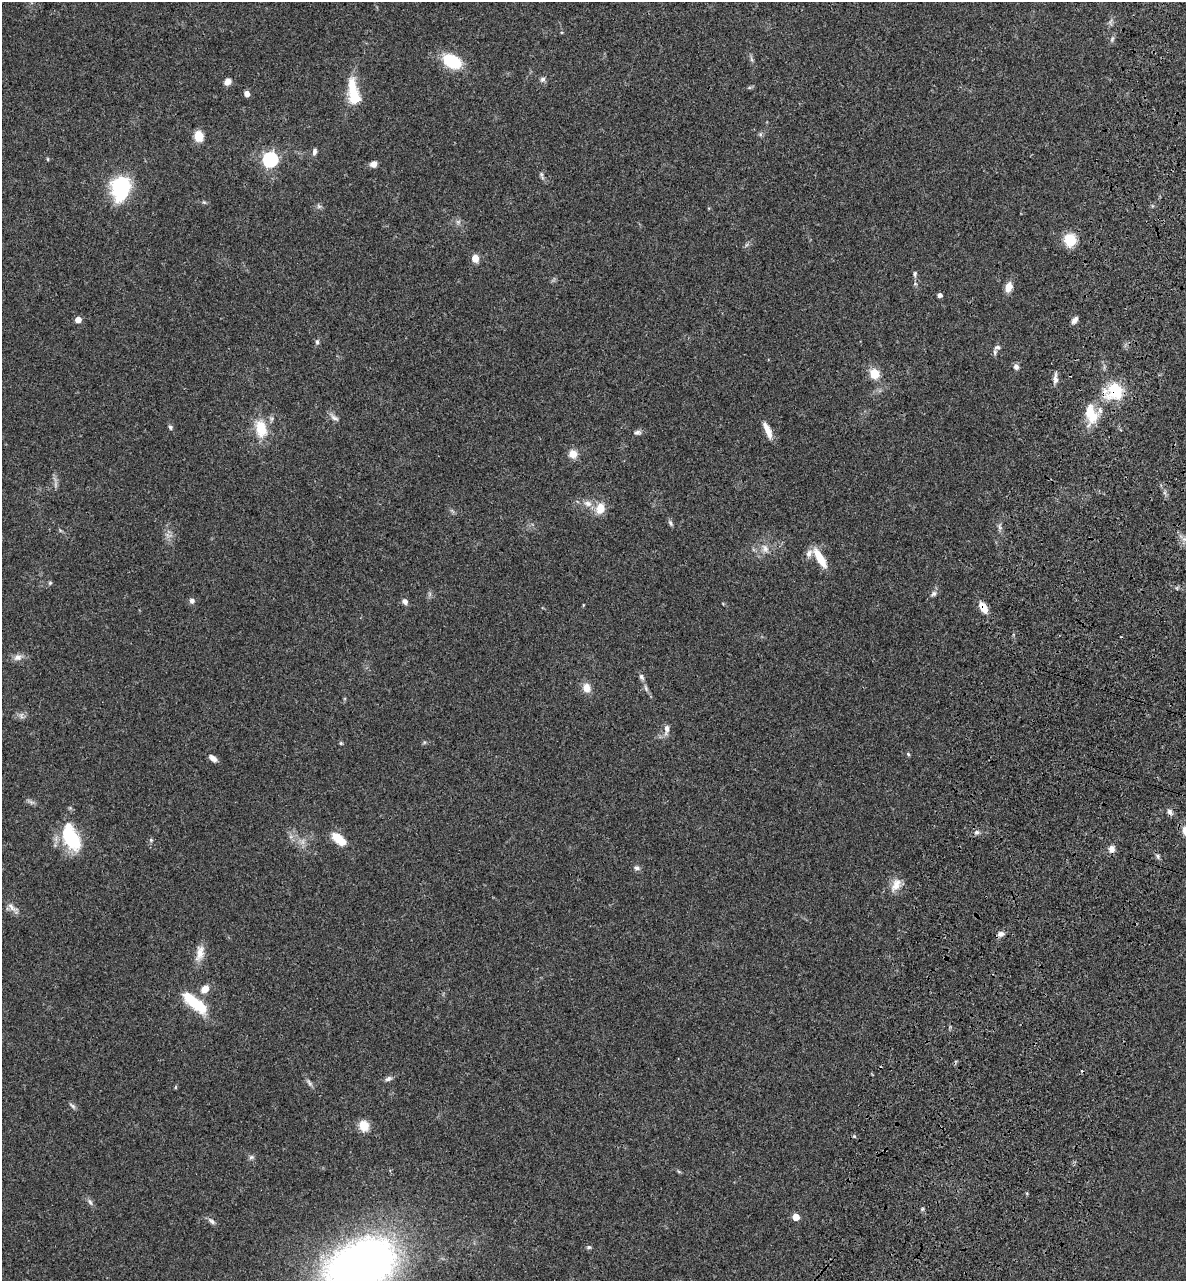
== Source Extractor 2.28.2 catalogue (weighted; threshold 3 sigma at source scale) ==
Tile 10 of 4 x 4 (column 2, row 3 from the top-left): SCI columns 1506-2689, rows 1470-2748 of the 5496 x 5492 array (HDU 1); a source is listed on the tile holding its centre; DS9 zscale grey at full resolution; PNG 1188 x 1283 px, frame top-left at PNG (2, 2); no overlay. Shown black and unused: <1% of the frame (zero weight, under 3 of 4 exposures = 13% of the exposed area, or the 3 px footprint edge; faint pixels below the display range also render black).
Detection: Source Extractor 2.28.2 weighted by HDU 2 'WHT'; one run over the whole footprint, this tile lists its part. Background 0.0647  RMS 0.0058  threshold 0.0259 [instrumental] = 3 sigma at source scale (4.5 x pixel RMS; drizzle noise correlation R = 1.50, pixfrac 1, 0.05/0.05 arcsec/px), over >= 5 px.
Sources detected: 92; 1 inside a brighter object's white glare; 1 cosmic-ray / hot-pixel residue — not listed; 3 inside a brighter listed object's ellipse — not listed separately; the other 87 listed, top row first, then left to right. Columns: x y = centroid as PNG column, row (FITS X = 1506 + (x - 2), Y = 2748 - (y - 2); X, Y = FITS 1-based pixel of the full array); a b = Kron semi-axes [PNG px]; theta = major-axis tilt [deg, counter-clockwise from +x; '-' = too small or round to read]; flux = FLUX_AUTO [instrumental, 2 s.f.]
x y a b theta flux
1112 39 8 5 65 1.2
751 59 7 4 -71 1
452 61 13 9 -29 33
542 79 7 6 - 1.5
227 82 8 6 52 3.4
352 86 26 12 -83 12
749 88 6 4 19 0.8
247 94 5 4 - 3.9
355 98 6 6 - 31
198 136 6 6 - 17
314 151 8 5 78 1.7
48 159 5 3 - 0.51
270 159 6 6 - 130
373 164 7 7 - 2.8
541 174 8 5 -62 1.2
120 189 25 18 83 41
319 206 7 5 -30 1.2
458 222 7 4 -72 1.2
1070 240 13 12 - 12
475 258 9 8 - 4.2
914 274 7 5 82 1.2
1008 287 10 7 70 5.6
940 295 4 4 - 2.2
78 320 5 4 - 5.4
1075 320 9 5 51 2.2
317 342 7 5 82 1.2
997 347 10 6 12 1.8
1016 367 7 6 - 1.9
874 374 11 10 - 8.6
1055 379 14 6 90 2.6
1114 391 20 17 20 23
1092 416 18 15 -81 12
334 418 14 6 -32 2.3
170 427 6 5 - 1.1
261 429 24 15 -76 14
768 430 20 6 -66 5.7
637 432 10 6 7 1.7
573 454 9 9 - 5.3
588 503 12 8 -17 3.9
600 508 14 11 74 7.5
670 523 8 5 -69 1.2
999 527 10 4 -76 1.5
1185 539 10 6 7 2.5
765 549 12 9 -62 3.8
820 558 24 8 -60 12
50 583 6 4 44 0.79
933 594 9 6 38 1.6
192 601 7 7 - 1.7
405 601 7 6 - 2.3
583 605 4 3 - 0.44
983 607 12 6 -59 7.2
18 657 11 9 16 3.1
641 677 9 6 -59 1.7
586 688 10 9 - 5.1
646 688 8 5 -70 1.3
21 716 9 3 -59 1.2
667 729 14 7 84 3
341 743 5 4 - 0.71
908 754 6 3 -46 0.67
213 758 10 6 -40 2.9
1170 812 9 6 -59 1.9
977 832 7 5 13 1.6
71 838 29 15 -64 33
338 838 16 11 -38 8.3
151 840 5 5 - 0.85
1112 849 9 8 - 3.1
1158 856 7 4 -88 1
637 868 8 6 -10 1.6
896 885 19 10 65 5.9
12 907 17 6 -38 3.2
1000 934 8 7 - 2.2
200 953 23 10 79 6.1
205 989 10 8 37 5.1
195 1003 36 13 -40 21
388 1079 10 6 28 1.8
309 1083 10 5 -50 1.5
72 1106 10 4 -40 1.3
364 1126 11 9 -67 8.4
854 1136 5 4 - 0.68
251 1157 8 5 21 1.2
679 1172 6 4 -20 0.66
90 1202 10 4 -58 1.4
922 1209 6 4 71 0.72
796 1217 5 5 - 9.1
212 1221 12 5 -38 1.8
589 1247 6 5 - 0.94
361 1265 60 38 27 400
Overlapping masked pixels (flux is a lower limit): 2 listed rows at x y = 1114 391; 983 607
Isophote crosses this tile's border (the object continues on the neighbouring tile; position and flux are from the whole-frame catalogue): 2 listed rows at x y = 1185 539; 361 1265